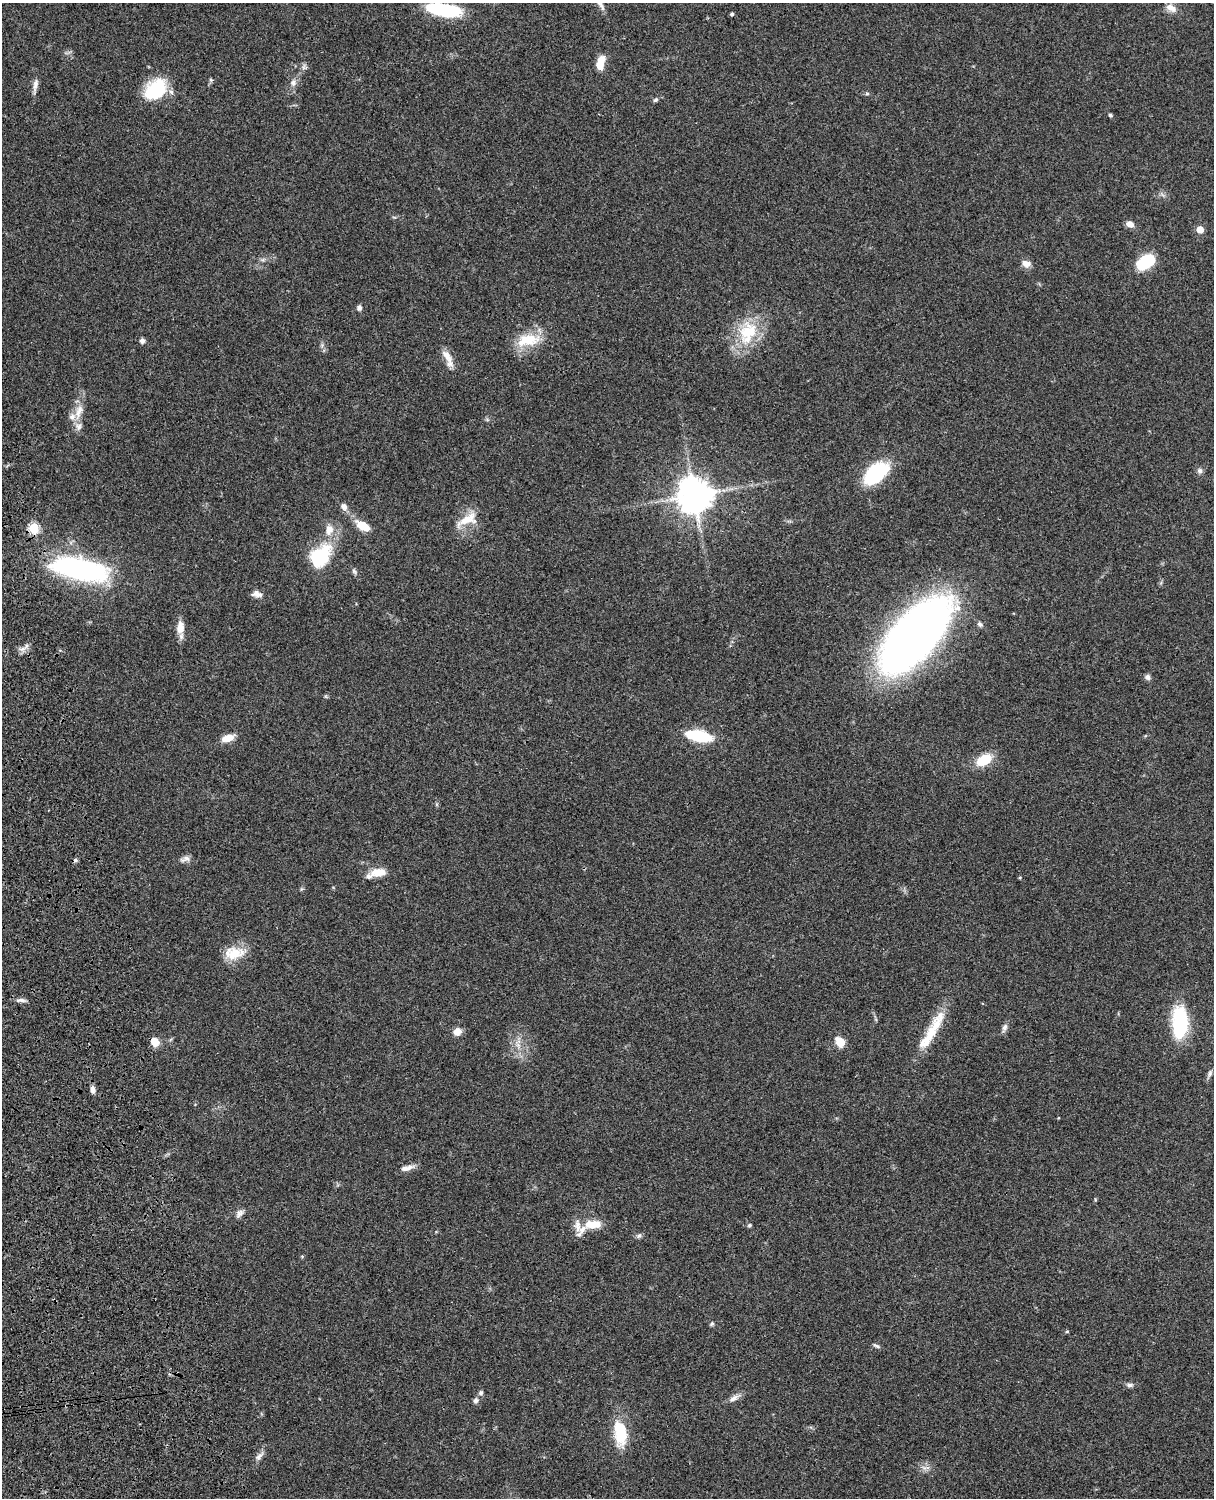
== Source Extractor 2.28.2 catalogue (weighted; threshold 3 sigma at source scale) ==
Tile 7 of 4 x 3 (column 3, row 2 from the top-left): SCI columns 2547-3758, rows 1773-3268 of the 5089 x 4926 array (HDU 1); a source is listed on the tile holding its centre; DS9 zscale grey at full resolution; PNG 1216 x 1500 px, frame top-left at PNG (2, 3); no overlay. Shown black and unused: <1% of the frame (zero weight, under 3 of 4 exposures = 6% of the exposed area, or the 3 px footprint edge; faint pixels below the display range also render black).
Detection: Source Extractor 2.28.2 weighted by HDU 2 'WHT'; one run over the whole footprint, this tile lists its part. Background 0.076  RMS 0.0058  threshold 0.0261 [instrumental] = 3 sigma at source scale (4.5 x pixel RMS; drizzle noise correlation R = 1.50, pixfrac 1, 0.05/0.05 arcsec/px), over >= 5 px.
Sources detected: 83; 1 inside a brighter object's white glare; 1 cosmic-ray / hot-pixel residue — not listed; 6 inside a brighter listed object's ellipse — not listed separately; the other 75 listed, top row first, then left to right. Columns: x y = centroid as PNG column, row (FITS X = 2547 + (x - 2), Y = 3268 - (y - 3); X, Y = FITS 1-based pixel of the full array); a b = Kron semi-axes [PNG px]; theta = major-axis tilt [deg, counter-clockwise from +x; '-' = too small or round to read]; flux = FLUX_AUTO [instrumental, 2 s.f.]
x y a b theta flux
600 3 22 6 -61 3.7
1171 8 16 9 -30 4.4
448 12 25 13 10 32
732 14 4 4 - 0.94
600 62 16 8 75 8.5
304 67 8 6 -79 1.6
211 80 6 5 - 0.97
293 82 10 7 78 2.7
35 85 22 6 80 3.2
156 90 25 18 44 33
867 93 6 4 1 0.8
655 100 7 5 32 1.1
1110 115 4 4 - 1.2
1130 224 8 6 -23 4.1
1200 230 5 5 - 10
263 260 7 4 1 1.2
1145 262 21 13 34 22
1026 264 10 8 -21 4
359 308 6 6 - 1.8
748 332 31 23 52 27
528 340 33 16 10 17
142 341 6 5 - 1.9
447 356 23 9 -57 6
79 411 24 10 73 8.2
1200 471 8 7 - 1.7
876 473 23 13 43 54
694 495 11 11 - 1100
344 507 9 8 - 2.9
467 520 34 13 27 11
363 526 13 7 -28 12
34 528 5 5 - 35
329 530 16 11 74 6.7
320 557 21 15 50 42
79 569 61 21 -12 110
354 571 8 5 -54 1.3
257 594 13 8 -11 3.2
980 624 8 6 -39 1.5
180 627 17 10 86 6.2
914 636 70 30 47 570
23 649 8 6 20 2.6
1148 677 7 7 - 1.9
699 736 19 7 -11 48
228 738 14 7 18 6.9
984 760 14 9 29 17
186 859 13 7 26 2.5
378 872 19 9 4 8.1
1020 877 4 3 - 0.47
234 953 28 16 9 13
21 1000 14 5 -2 2.3
1180 1022 33 15 89 43
1004 1028 10 6 71 2.2
457 1032 8 7 - 5.2
928 1036 54 13 60 20
155 1042 9 7 -55 6.8
840 1042 6 5 - 25
518 1045 8 5 -45 2.1
1210 1073 11 5 76 1.6
93 1089 10 6 -78 2.2
409 1167 15 8 16 3.3
1095 1200 5 3 - 0.6
239 1213 12 7 50 2.6
593 1224 25 11 3 10
749 1225 6 4 24 0.83
639 1236 7 6 - 1.4
302 1256 5 3 - 0.56
712 1324 6 5 - 0.98
1067 1331 5 3 - 0.58
876 1346 11 4 -30 1.2
1130 1385 10 5 -4 1.7
481 1393 6 6 - 1.3
734 1398 18 6 32 3.2
476 1400 8 7 - 1.7
620 1433 32 15 -84 21
259 1456 15 7 48 2.8
924 1468 10 5 -22 2.3
Isophote crosses this tile's border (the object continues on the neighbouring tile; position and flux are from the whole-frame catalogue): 1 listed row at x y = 600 3